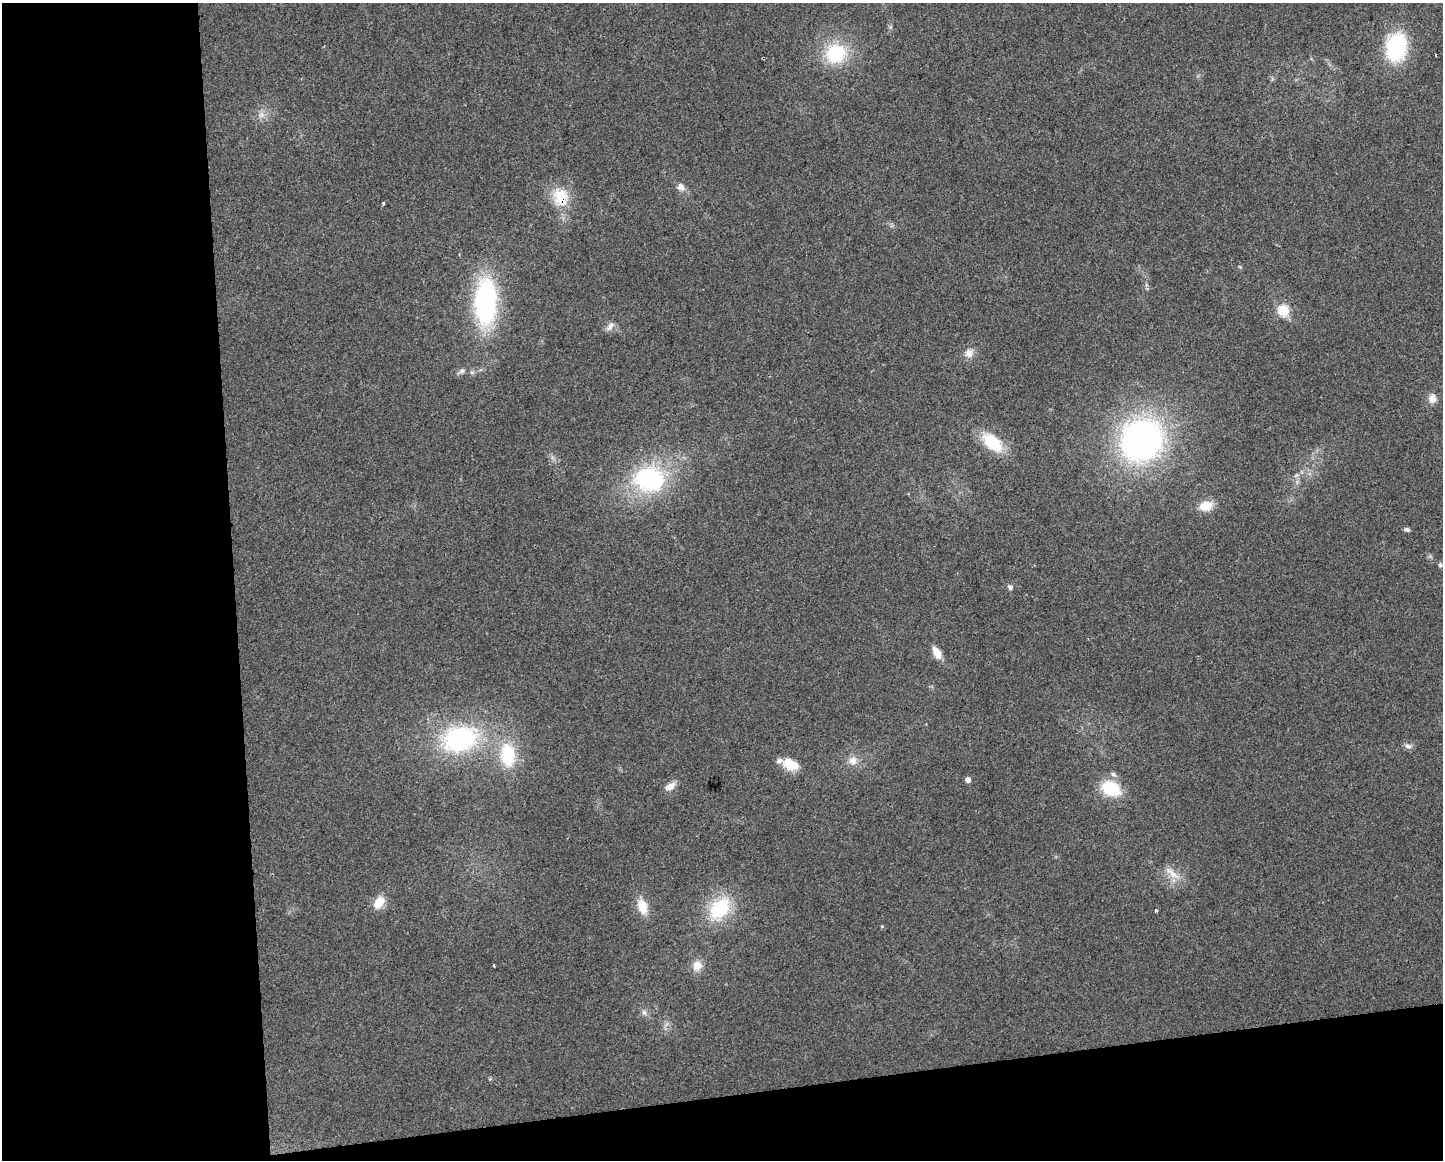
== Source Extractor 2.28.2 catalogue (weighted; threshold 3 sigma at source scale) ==
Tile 10 of 3 x 4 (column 1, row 4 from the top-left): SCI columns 12-1452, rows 1-1158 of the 4391 x 4633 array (HDU 1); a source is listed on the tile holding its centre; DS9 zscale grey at full resolution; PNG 1445 x 1162 px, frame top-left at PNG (2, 3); no overlay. Shown black and unused: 22% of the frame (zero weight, under 2 of 3 exposures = <1% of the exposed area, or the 3 px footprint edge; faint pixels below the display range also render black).
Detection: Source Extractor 2.28.2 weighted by HDU 2 'WHT'; one run over the whole footprint, this tile lists its part. Background 0.0515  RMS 0.0069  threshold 0.0308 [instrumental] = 3 sigma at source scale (4.5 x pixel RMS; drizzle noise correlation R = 1.50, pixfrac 1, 0.0396/0.0396 arcsec/px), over >= 5 px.
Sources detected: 40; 1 cosmic-ray / hot-pixel residue — not listed; the other 39 listed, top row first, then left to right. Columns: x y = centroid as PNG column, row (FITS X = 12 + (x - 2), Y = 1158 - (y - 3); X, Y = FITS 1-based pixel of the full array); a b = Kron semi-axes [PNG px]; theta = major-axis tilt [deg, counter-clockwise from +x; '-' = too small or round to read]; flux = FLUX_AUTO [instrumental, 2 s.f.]
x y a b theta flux
1396 47 21 15 79 77
836 53 24 22 20 38
261 115 9 7 1 3.3
681 187 10 9 - 4.2
561 197 25 21 -76 21
383 203 3 3 - 1.1
486 302 50 23 89 110
1283 310 15 15 - 12
610 326 15 7 50 3.5
969 353 12 11 - 5.5
462 371 8 6 19 2.1
472 372 6 4 17 1.2
1432 399 10 9 - 5.5
1142 440 40 36 48 230
992 442 26 14 -42 28
1296 475 7 4 20 1.3
649 479 29 23 -4 91
1206 506 16 11 17 11
1407 530 7 5 -13 1.8
1440 565 7 6 - 1.3
1010 587 6 6 - 2.1
937 652 12 7 -61 9.4
460 739 33 24 15 100
1408 746 10 6 -9 2.4
508 755 31 19 -84 35
853 760 11 11 - 5.7
790 764 18 11 -31 17
1113 774 8 6 -43 2.2
968 780 5 5 - 4.2
670 786 15 8 28 5
1111 788 17 13 -24 34
1172 873 28 8 -40 8.5
379 902 15 10 53 11
642 906 19 11 -71 12
720 908 25 18 50 41
1156 910 3 3 - 1.2
494 966 3 3 - 1.5
697 966 13 12 - 7.2
644 1012 8 6 -59 2.4
Overlapping masked pixels (flux is a lower limit): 1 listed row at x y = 561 197